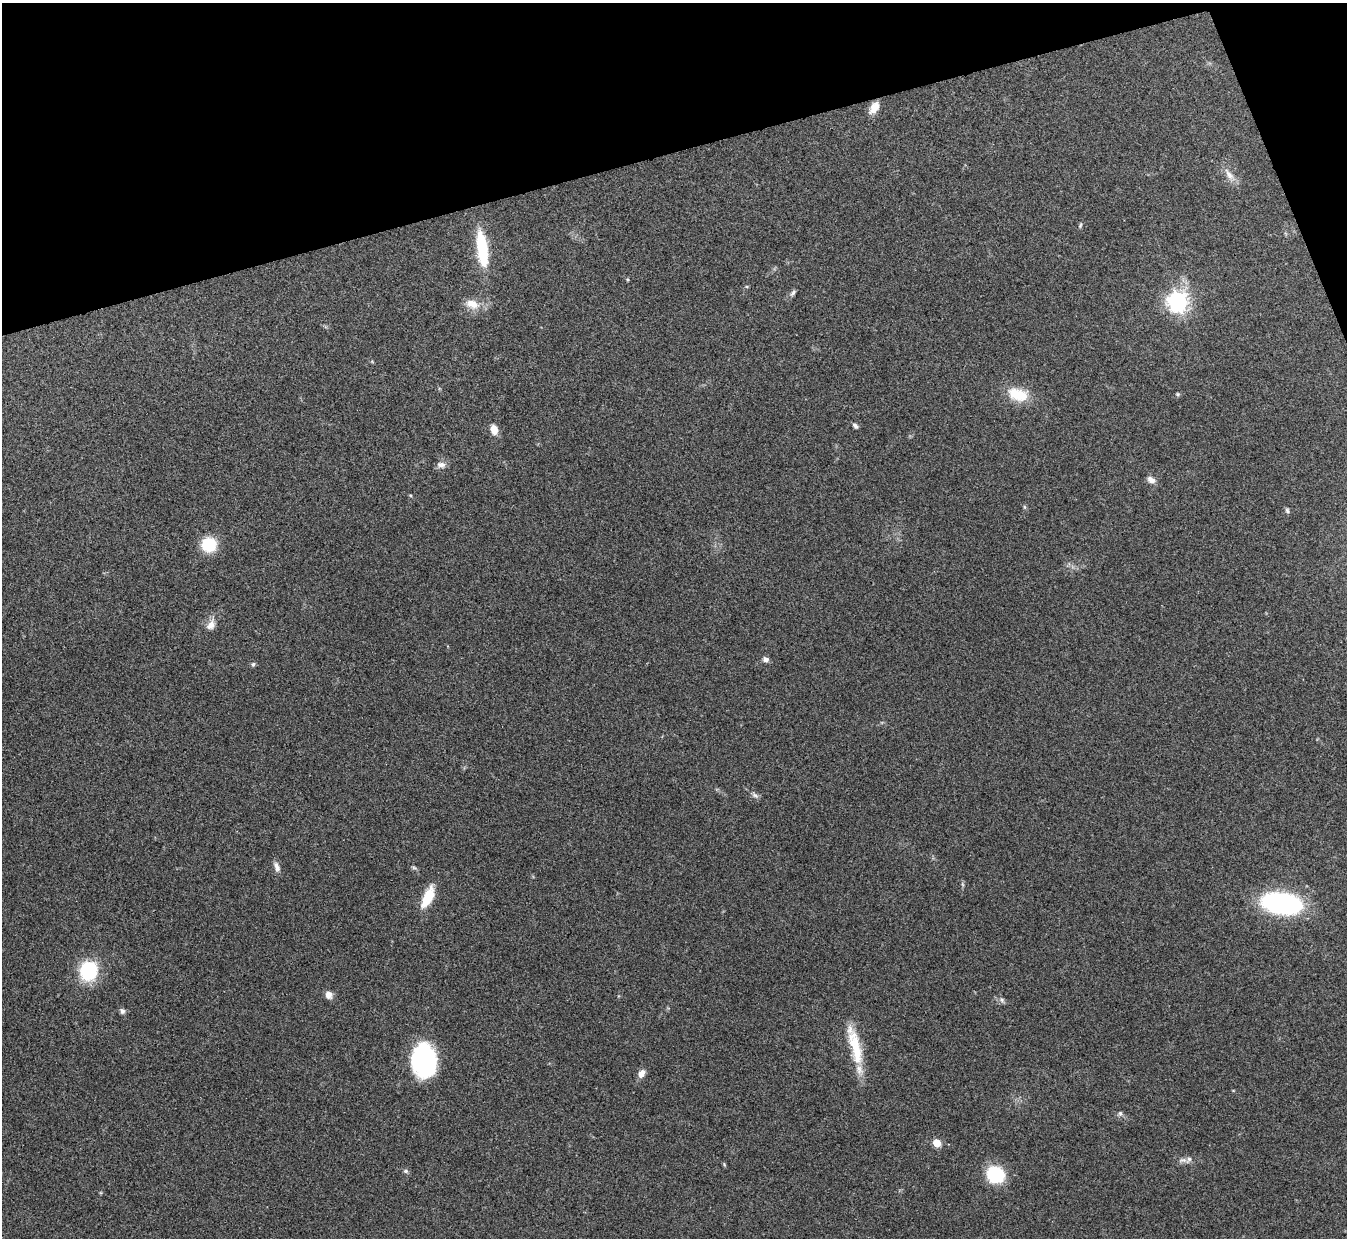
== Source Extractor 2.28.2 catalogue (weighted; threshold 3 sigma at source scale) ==
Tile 3 of 4 x 4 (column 3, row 1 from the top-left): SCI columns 2689-4033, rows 3855-5090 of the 5378 x 5365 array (HDU 1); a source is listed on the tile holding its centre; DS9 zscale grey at full resolution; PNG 1349 x 1240 px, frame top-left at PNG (2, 3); no overlay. Shown black and unused: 14% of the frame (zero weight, under 3 of 4 exposures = <1% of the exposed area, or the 3 px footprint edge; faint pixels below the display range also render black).
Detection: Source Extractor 2.28.2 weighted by HDU 2 'WHT'; one run over the whole footprint, this tile lists its part. Background 0.15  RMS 0.0071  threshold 0.0321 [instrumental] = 3 sigma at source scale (4.5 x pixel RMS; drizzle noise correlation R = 1.50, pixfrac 1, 0.05/0.05 arcsec/px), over >= 5 px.
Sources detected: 40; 1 inside a brighter listed object's ellipse — not listed separately; the other 39 listed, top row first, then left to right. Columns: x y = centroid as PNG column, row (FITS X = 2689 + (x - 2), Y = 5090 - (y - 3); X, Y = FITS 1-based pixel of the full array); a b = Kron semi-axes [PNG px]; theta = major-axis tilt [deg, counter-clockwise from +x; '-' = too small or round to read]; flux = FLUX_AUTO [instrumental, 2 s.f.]
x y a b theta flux
874 108 14 8 58 7.9
1229 175 20 9 -55 6.8
1080 225 8 4 69 1.2
482 249 44 12 -83 37
627 279 5 3 - 0.75
793 293 11 5 52 1.9
1178 302 9 8 - 310
472 304 20 11 -19 9.8
1018 394 26 16 -16 19
1177 394 6 5 - 1
855 426 7 5 -41 2
494 429 9 7 -75 8.5
441 465 12 8 1 3.6
1151 480 10 7 -35 4.1
1024 507 6 4 -88 0.94
1287 510 7 5 -73 1.3
209 544 17 16 - 22
211 625 16 10 60 6.3
766 659 8 7 - 2.4
253 664 6 5 - 1.4
755 795 11 5 -42 2.3
277 867 13 6 -68 3.8
414 868 9 4 -11 1.2
962 884 7 4 -71 1.1
428 897 28 11 66 17
1281 903 31 16 -8 140
88 970 15 13 79 55
329 995 9 8 - 4.3
1002 1000 8 6 -85 1.8
122 1011 7 6 - 2
855 1047 52 13 -77 27
424 1060 31 21 -85 100
641 1073 9 6 53 5.3
1120 1113 7 6 - 1.8
937 1143 5 5 - 21
1183 1160 14 5 4 2.9
724 1164 6 4 -49 0.79
406 1171 7 5 -21 1.4
995 1174 16 14 -28 41